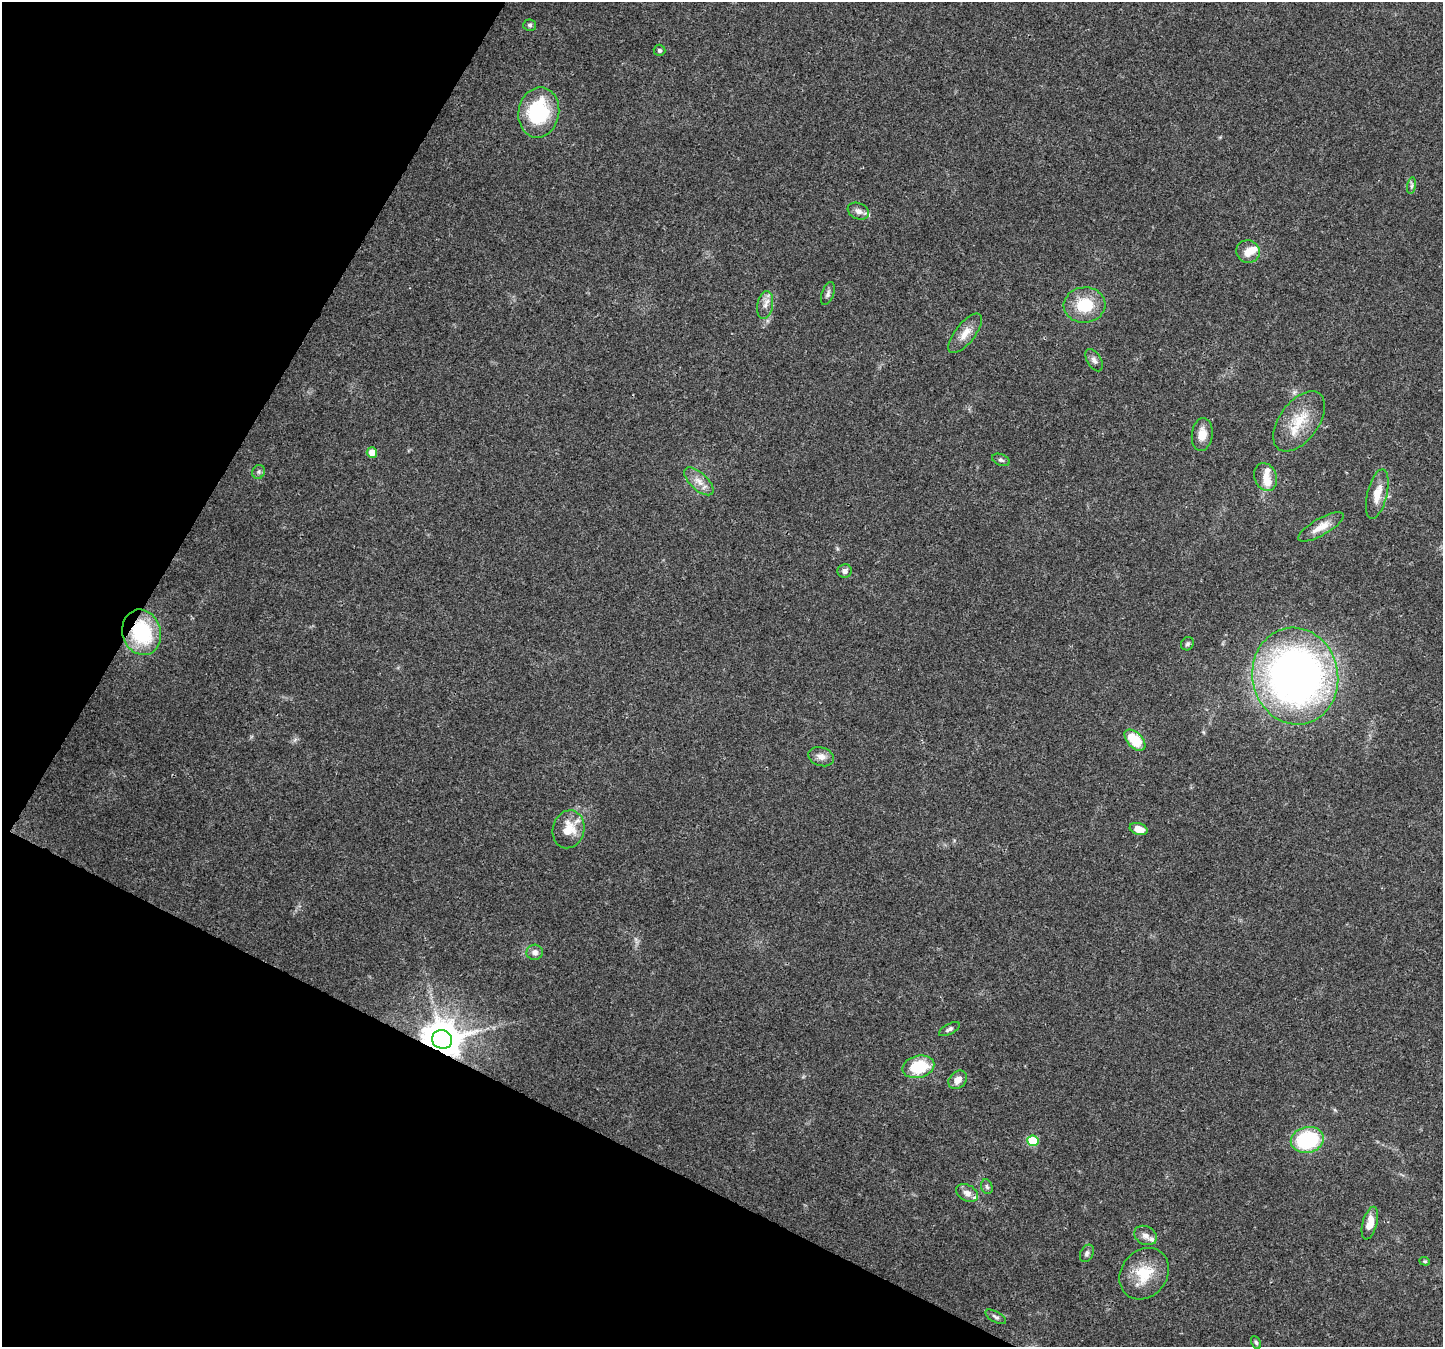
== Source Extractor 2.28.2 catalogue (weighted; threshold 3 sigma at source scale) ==
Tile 9 of 4 x 4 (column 1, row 3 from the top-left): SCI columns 39-1479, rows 1659-3003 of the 5832 x 5940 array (HDU 1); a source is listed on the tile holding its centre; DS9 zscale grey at full resolution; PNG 1445 x 1349 px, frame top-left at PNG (2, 2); each listed source drawn as its Kron ellipse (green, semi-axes under 4 px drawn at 4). Shown black and unused: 25% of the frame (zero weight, under 3 of 4 exposures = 5% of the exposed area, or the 3 px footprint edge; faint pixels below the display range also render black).
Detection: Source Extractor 2.28.2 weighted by HDU 2 'WHT'; one run over the whole footprint, this tile lists its part. Background 0.03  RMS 0.0033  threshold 0.015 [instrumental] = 3 sigma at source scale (4.5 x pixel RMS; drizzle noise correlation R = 1.50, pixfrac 1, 0.0396/0.0396 arcsec/px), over >= 5 px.
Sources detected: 50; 6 inside a brighter listed object's ellipse — not listed separately; the other 44 listed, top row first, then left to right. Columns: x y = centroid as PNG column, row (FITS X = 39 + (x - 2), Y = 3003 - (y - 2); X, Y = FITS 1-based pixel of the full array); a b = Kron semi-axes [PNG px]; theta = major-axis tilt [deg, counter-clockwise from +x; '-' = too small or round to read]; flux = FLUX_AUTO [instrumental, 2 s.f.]
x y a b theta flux
530 25 6 5 - 0.68
660 50 6 5 - 0.72
539 112 25 20 79 25
1412 186 8 4 81 0.7
858 211 11 8 -23 1.7
1248 252 12 11 - 4.1
828 294 12 6 70 1.1
765 305 14 8 81 2.1
1084 305 21 17 5 11
965 333 24 10 52 4.1
1094 360 12 7 -59 1.4
1299 421 34 19 54 11
1202 434 16 10 84 4.2
372 453 5 5 - 3.2
1001 460 9 5 -22 0.82
259 472 7 6 - 0.78
1266 477 14 11 -69 3.3
699 481 18 8 -43 3.2
1377 494 25 10 76 5.3
1321 527 26 8 29 4.3
845 571 7 6 - 1.3
142 632 23 19 -73 25
1187 644 7 6 - 0.74
1295 676 48 43 -78 190
1135 740 13 7 -46 12
821 757 13 9 -18 2.3
569 829 19 16 75 7.4
1139 829 9 5 -17 4.3
535 952 8 7 - 1.5
949 1029 11 5 28 0.99
442 1039 10 9 - 1100
918 1067 16 11 14 14
958 1080 10 8 46 3
1307 1140 17 13 12 29
1033 1141 5 5 - 18
987 1187 8 5 -72 0.73
967 1193 11 8 -27 2.1
1370 1223 17 7 75 4.8
1145 1235 12 9 -28 1.9
1087 1253 9 6 63 1
1425 1261 5 4 - 0.42
1144 1274 27 23 51 11
996 1317 11 5 -30 0.91
1256 1342 7 4 -63 0.56
Overlapping masked pixels (flux is a lower limit): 2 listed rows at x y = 142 632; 442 1039